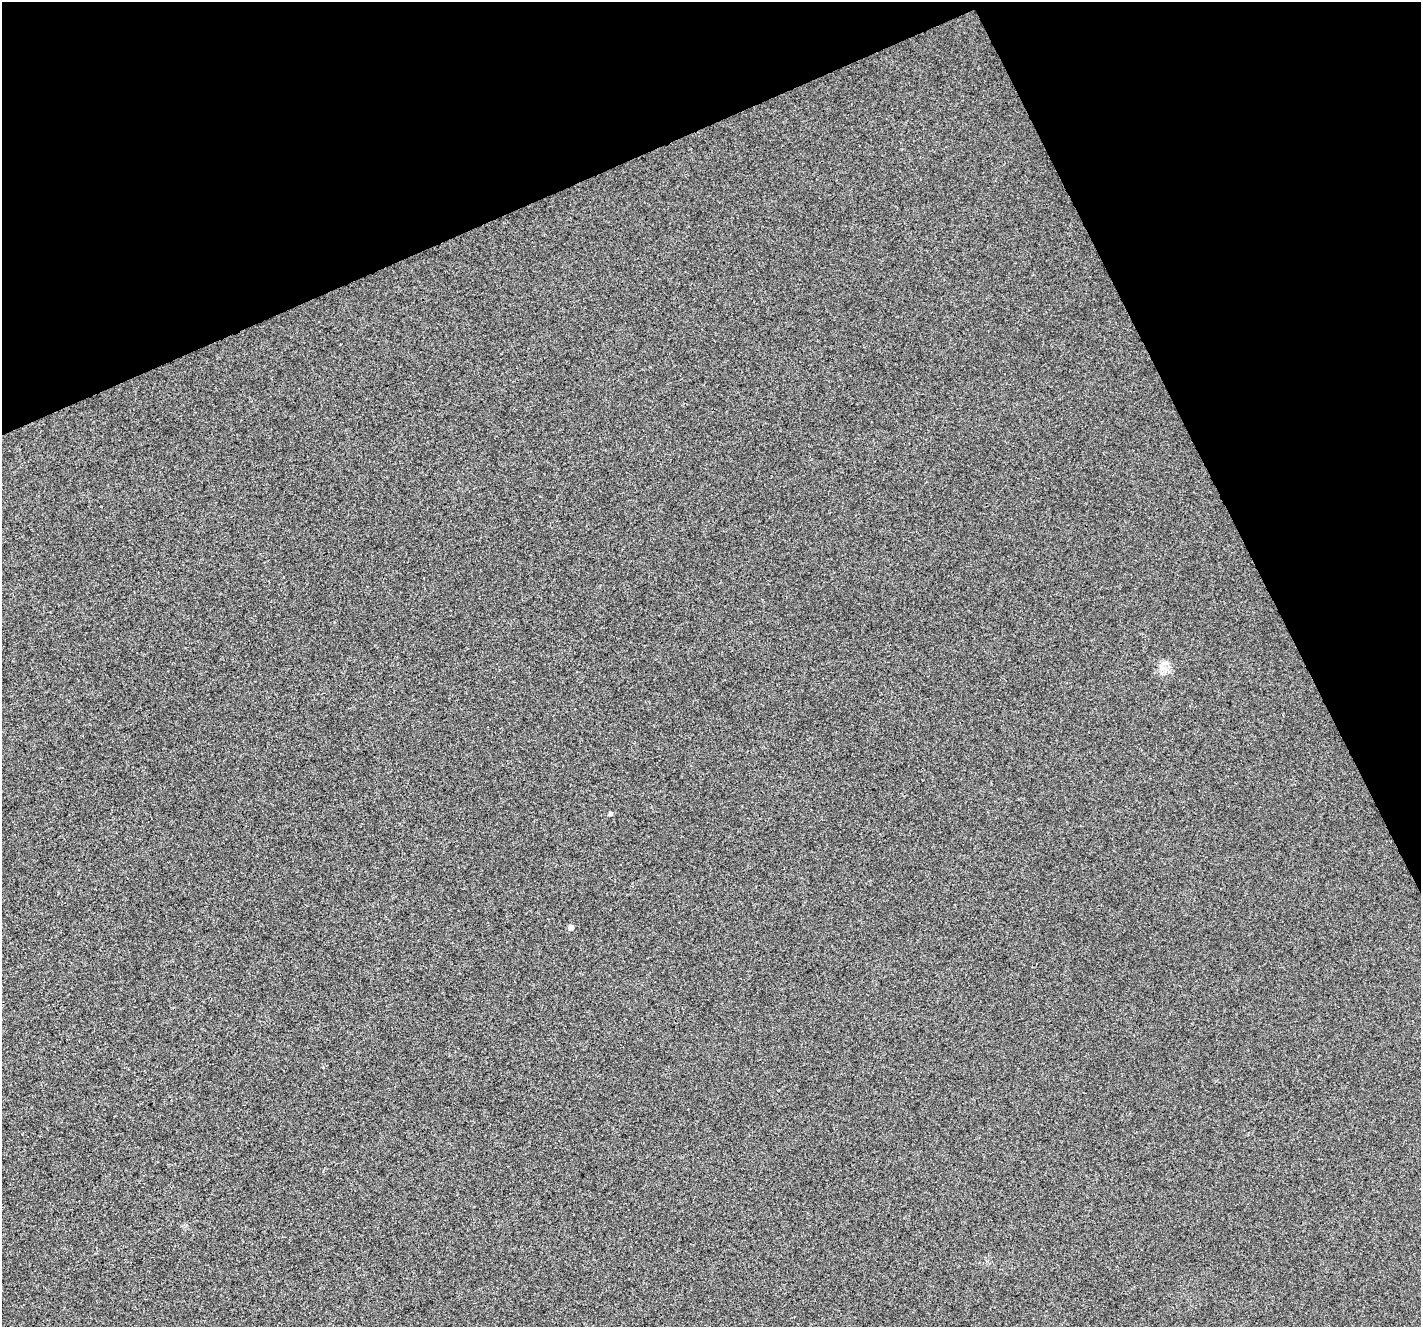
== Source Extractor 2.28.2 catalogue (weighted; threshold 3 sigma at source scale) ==
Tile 3 of 4 x 4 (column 3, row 1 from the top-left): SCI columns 2840-4258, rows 4127-5451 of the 5679 x 5544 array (HDU 1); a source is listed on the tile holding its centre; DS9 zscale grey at full resolution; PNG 1423 x 1329 px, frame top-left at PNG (2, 2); no overlay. Shown black and unused: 22% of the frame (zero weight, under 3 of 4 exposures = <1% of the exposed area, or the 3 px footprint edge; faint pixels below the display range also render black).
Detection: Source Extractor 2.28.2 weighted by HDU 2 'WHT'; one run over the whole footprint, this tile lists its part. Background 0.00276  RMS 0.0037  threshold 0.0166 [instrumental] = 3 sigma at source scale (4.5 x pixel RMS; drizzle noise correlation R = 1.50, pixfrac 1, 0.0396/0.0396 arcsec/px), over >= 5 px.
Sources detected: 3; all 3 listed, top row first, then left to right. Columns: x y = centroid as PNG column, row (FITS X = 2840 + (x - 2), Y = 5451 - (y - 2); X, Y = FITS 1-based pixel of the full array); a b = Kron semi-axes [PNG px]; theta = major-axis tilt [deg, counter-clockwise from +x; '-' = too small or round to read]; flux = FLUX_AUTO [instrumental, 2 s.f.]
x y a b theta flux
1165 663 12 6 -18 1.5
610 813 5 4 - 0.79
571 927 5 5 - 1.7